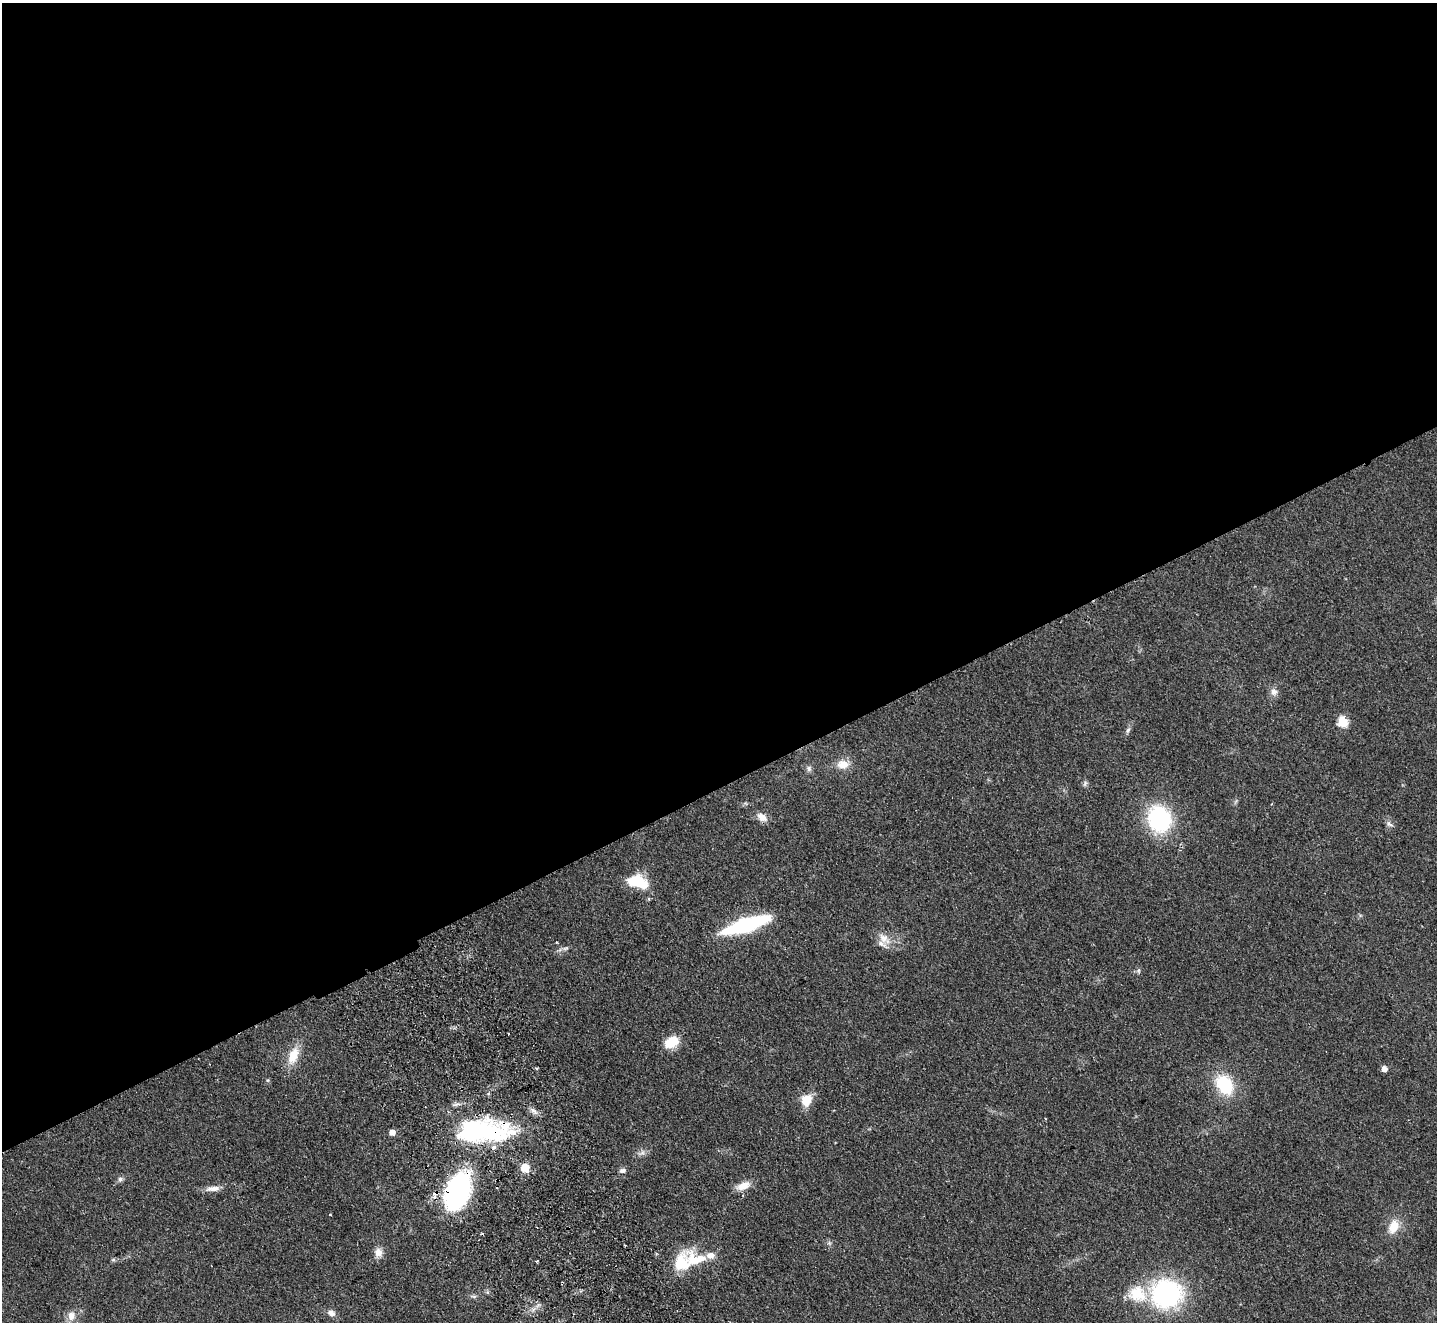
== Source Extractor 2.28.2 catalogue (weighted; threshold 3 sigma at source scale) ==
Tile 2 of 4 x 4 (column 2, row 1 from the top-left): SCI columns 1487-2921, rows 4284-5603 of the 5845 x 5791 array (HDU 1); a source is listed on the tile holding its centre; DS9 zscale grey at full resolution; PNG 1439 x 1324 px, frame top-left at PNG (2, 3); no overlay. Shown black and unused: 60% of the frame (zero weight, under 2 of 3 exposures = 3% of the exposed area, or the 3 px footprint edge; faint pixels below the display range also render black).
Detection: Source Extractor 2.28.2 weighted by HDU 2 'WHT'; one run over the whole footprint, this tile lists its part. Background 0.102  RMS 0.0081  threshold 0.0365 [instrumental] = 3 sigma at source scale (4.5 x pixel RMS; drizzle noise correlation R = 1.50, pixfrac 1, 0.05/0.05 arcsec/px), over >= 5 px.
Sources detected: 47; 1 inside a brighter object's white glare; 6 cosmic-ray / hot-pixel residue — not listed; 2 inside a brighter listed object's ellipse — not listed separately; the other 38 listed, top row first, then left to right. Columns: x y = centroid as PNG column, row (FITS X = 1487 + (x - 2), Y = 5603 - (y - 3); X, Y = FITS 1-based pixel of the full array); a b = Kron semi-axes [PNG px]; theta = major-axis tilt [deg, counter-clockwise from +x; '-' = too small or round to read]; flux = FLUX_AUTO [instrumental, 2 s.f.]
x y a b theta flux
1274 692 10 9 - 4
1343 722 6 5 - 47
1128 730 9 5 64 2.1
843 764 15 11 2 9.4
809 768 8 6 77 2.2
1085 784 9 4 68 1.6
762 817 13 8 -37 6.5
1159 819 21 19 -61 88
1389 824 10 5 -37 2.3
638 882 25 14 -17 25
746 925 32 8 17 130
883 938 16 12 -41 8.3
565 948 10 4 13 1.9
671 1042 14 10 28 19
293 1056 23 12 68 15
1384 1069 5 4 - 6.4
1224 1085 22 15 -57 38
806 1100 14 12 66 13
487 1131 64 30 -6 100
392 1132 5 4 - 6.4
642 1153 7 4 18 2.2
525 1168 5 5 - 30
622 1171 8 6 9 2.5
120 1179 6 6 - 2
743 1186 18 9 22 8.4
213 1189 21 7 4 5.8
457 1192 28 16 68 210
330 1215 3 2 - 1
1393 1226 17 11 72 12
378 1252 12 10 -63 5.4
711 1255 12 10 3 5.6
113 1260 7 4 18 1.1
681 1263 26 20 68 27
1137 1294 26 21 -26 25
1166 1294 23 20 2 140
474 1296 9 3 -5 1.5
331 1313 9 7 -24 4
71 1316 12 10 72 6.9
Overlapping masked pixels (flux is a lower limit): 2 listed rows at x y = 487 1131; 457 1192